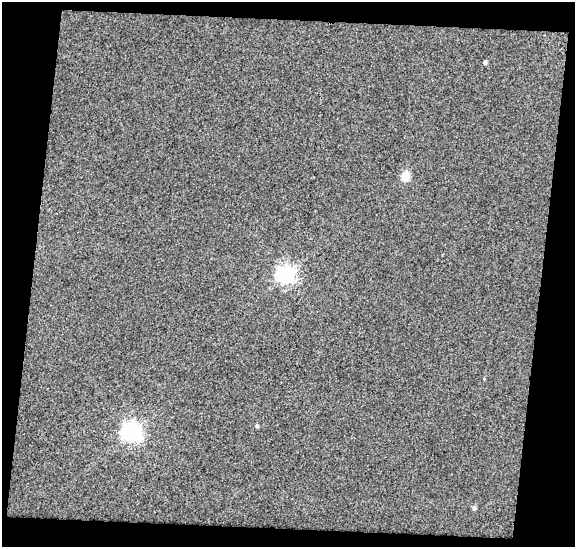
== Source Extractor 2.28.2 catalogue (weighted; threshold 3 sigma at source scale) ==
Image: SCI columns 1-573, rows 27-571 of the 573 x 598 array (HDU 1 of 3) = the unmasked area's bounding box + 8 px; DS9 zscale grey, full resolution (1 PNG px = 1 image px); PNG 577 x 549 px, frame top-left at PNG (2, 2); no overlay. Shown black and unused: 17% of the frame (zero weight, under 2 of 3 exposures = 2% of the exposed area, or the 3 px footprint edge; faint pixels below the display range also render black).
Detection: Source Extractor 2.28.2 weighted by HDU 2 'WHT'. Background 0.0487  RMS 0.045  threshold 0.201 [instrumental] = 3 sigma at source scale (4.5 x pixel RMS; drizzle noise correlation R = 1.50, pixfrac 1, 0.0396/0.0396 arcsec/px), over >= 5 px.
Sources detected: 6; all 6 listed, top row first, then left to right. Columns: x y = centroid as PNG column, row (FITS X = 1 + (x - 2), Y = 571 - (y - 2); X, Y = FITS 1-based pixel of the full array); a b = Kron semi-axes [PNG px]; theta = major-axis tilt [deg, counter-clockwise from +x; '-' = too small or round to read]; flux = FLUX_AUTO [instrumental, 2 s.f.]
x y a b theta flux
485 62 4 3 - 8.8
405 175 6 5 - 140
286 274 7 7 - 1700
257 426 5 4 - 5.5
132 432 7 7 - 2100
474 508 6 4 -90 9.2